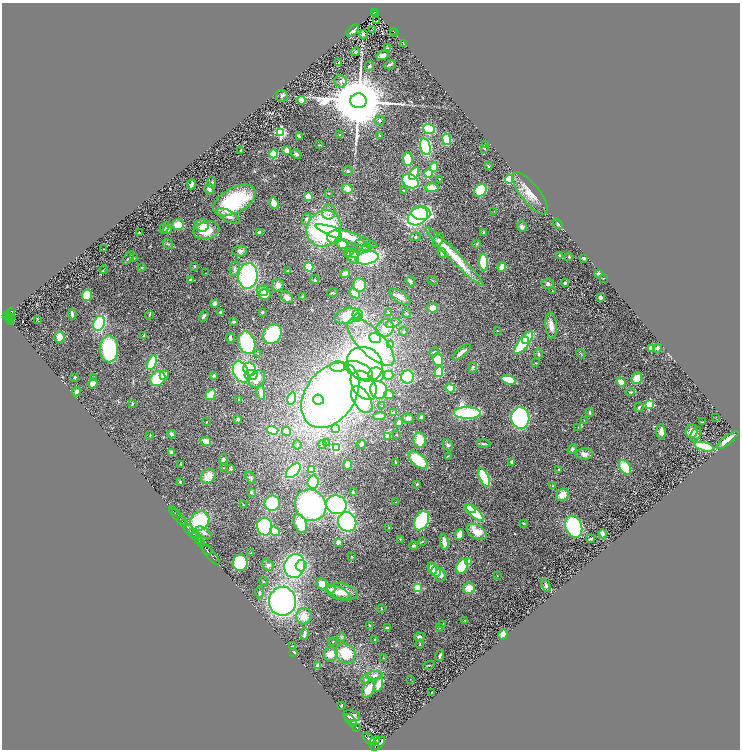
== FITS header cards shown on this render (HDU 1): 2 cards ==
NAXIS1  =                 1476
NAXIS2  =                 1495

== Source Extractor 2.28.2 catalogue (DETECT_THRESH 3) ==
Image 1476 x 1495 px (HDU 1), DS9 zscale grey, zoomed out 1/2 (1 PNG px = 2 x 2 image px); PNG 742 x 752 px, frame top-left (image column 1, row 1494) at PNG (2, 3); each listed source drawn as its Kron ellipse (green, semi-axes under 4 px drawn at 4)
Background 0.921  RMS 0.063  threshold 0.188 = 3 sigma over >= 5 px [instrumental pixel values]
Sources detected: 377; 11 cannot appear on this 1/2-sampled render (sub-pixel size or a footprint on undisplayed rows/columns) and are neither listed nor drawn; the other 366 listed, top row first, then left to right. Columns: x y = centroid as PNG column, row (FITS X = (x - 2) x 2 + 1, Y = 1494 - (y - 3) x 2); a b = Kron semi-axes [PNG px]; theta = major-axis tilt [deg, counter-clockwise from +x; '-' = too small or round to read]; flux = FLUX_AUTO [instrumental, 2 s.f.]
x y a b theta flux
374 12 3 1 - 53
375 14 4 2 - 44
377 20 2 1 - 4.2
373 29 2 1 - 68
353 31 7 3 43 55
393 31 2 1 - 38
395 33 2 1 - 23
364 34 5 3 - 11
403 43 2 1 - 4.1
387 48 3 1 - 7.8
355 52 5 4 - 19
382 56 6 4 15 39
339 62 3 2 - 12
390 65 6 2 29 14
369 66 5 3 - 17
340 81 6 6 - 43
282 96 6 5 - 26
301 100 4 3 - 150
359 101 8 7 - 150000
380 120 5 4 - 16
429 129 6 5 - 560
281 132 3 3 - 1500
340 135 3 3 - 10
380 135 3 2 - 6.1
299 136 4 2 - 24
447 139 6 4 -81 390
320 145 3 2 - 9.6
486 145 3 2 - 12
425 147 8 5 -76 940
484 148 2 2 - 54
241 150 2 2 - 8.6
287 150 3 3 - 100
274 154 4 4 - 370
296 154 5 4 - 26
408 159 7 5 -86 260
488 166 3 2 - 11
434 167 5 4 - 160
348 171 5 4 - 21
414 173 7 4 59 240
428 173 4 4 - 150
439 179 2 2 - 5.5
509 179 4 4 - 390
410 181 9 6 -32 960
212 182 6 3 -82 16
192 184 5 3 - 56
432 188 7 4 0 150
209 189 5 4 - 40
347 189 5 4 - 120
403 190 4 3 - 11
480 190 7 5 44 430
530 193 26 9 -51 170
328 194 2 2 - 7.4
308 196 3 3 - 160
234 200 23 12 29 890
274 203 6 4 -68 90
494 211 3 2 - 5.4
329 212 7 7 - 56
421 213 9 7 -2 1300
228 216 13 5 -29 74
418 216 11 8 33 1400
306 219 6 4 65 24
558 224 6 3 -54 15
178 225 5 5 - 170
202 226 7 6 - 150
522 227 5 5 - 38
164 228 6 4 61 28
324 229 19 16 55 2200
167 230 4 4 - 44
206 230 13 9 12 260
139 232 2 2 - 18
259 232 3 3 - 16
484 233 4 3 - 18
347 236 33 5 -19 330
335 237 7 6 - 210
415 237 5 3 - 15
438 240 7 4 61 27
168 244 6 3 -37 18
342 244 5 5 - 130
477 244 4 3 - 9.9
362 246 8 4 -36 66
366 247 4 3 - 15
103 249 2 2 - 5.9
240 251 7 5 9 36
349 252 5 3 - 57
442 253 5 4 - 31
355 254 5 3 - 22
559 255 2 2 - 49
454 256 41 5 -45 410
353 257 7 5 -54 52
569 257 4 3 - 10
128 258 7 3 53 23
134 258 4 3 - 9.3
367 258 12 6 10 1300
583 258 3 3 - 13
484 262 8 4 -87 580
194 266 3 3 - 8
142 267 3 2 - 7.5
309 267 5 3 - 470
502 267 5 4 - 78
235 269 7 5 80 34
103 270 4 2 - 7.1
288 270 3 2 - 11
206 273 2 1 - 5.4
345 274 5 4 - 71
599 274 3 3 - 33
248 276 13 9 82 1400
603 278 2 2 - 5.2
190 280 3 3 - 20
315 280 5 3 - 13
432 280 5 2 - 8.5
410 281 5 3 - 36
565 283 4 4 - 22
548 284 6 5 - 37
278 285 6 5 - 53
359 285 7 6 - 200
262 291 6 5 - 37
552 291 2 2 - 5.1
333 293 5 3 - 11
355 293 6 3 -39 140
265 294 6 5 - 140
87 295 5 4 - 240
287 297 6 5 - 63
303 297 3 2 - 35
400 297 12 5 -34 62
600 297 4 3 - 32
215 303 3 3 - 40
432 308 5 4 - 84
221 312 3 3 - 33
262 312 3 3 - 14
388 312 4 2 - 7.8
10 314 6 4 66 640
72 314 5 2 - 35
358 314 5 5 - 540
406 314 4 4 - 17
6 315 3 2 - 540
149 315 4 2 - 10
204 316 6 3 61 24
347 316 12 7 17 330
10 317 2 1 - 94
357 318 4 4 - 600
9 319 2 1 - 220
37 319 3 2 - 6.4
11 321 4 2 - 210
234 322 2 2 - 12
99 323 8 5 66 760
393 323 7 4 21 37
551 326 13 5 -85 110
385 328 9 8 - 120
497 330 2 1 - 9.7
403 332 4 3 - 9.5
272 334 10 8 48 660
144 335 4 2 - 20
59 337 6 5 - 130
230 338 5 3 - 32
375 338 6 5 - 260
526 341 2 2 - 140
371 342 31 12 -45 840
247 343 11 8 -73 760
524 343 14 5 52 850
391 344 4 3 - 13
651 348 2 2 - 330
658 348 4 4 - 22
109 349 13 9 90 880
434 352 4 3 - 14
462 352 11 3 41 62
258 354 3 2 - 6.1
538 354 5 3 - 14
581 354 5 2 - 11
438 360 6 5 - 230
152 362 8 3 68 450
536 363 3 2 - 6.8
365 364 19 16 -35 4900
337 367 7 5 -1 50
473 367 5 4 - 33
250 369 7 6 - 690
359 370 15 7 -24 2400
241 372 11 7 -64 1100
439 372 5 3 - 490
164 375 5 3 - 81
251 375 6 5 - 570
376 375 8 7 - 700
389 375 5 4 - 61
213 376 3 3 - 25
75 377 3 3 - 10
93 377 2 2 - 13
407 377 6 6 - 660
637 378 6 5 - 140
158 379 8 7 - 450
257 379 9 7 53 120
509 380 7 3 -15 550
621 382 4 3 - 200
93 383 5 3 - 100
364 385 16 11 -54 2100
450 388 5 4 - 130
379 390 9 8 - 650
76 392 4 3 - 48
630 392 4 3 - 13
261 393 7 3 -85 68
389 394 5 4 - 43
211 395 6 4 59 220
330 395 36 24 55 5200
292 399 6 4 75 220
362 399 15 8 -59 1500
239 400 4 2 - 6.6
318 400 5 5 - 280
132 403 4 3 - 11
649 404 3 3 - 1000
382 405 3 2 - 6.7
639 407 5 3 - 15
393 413 3 3 - 46
467 413 13 6 -1 1500
590 413 4 3 - 13
379 416 6 3 5 48
421 417 3 2 - 42
716 417 3 2 - 5.8
408 418 6 4 -6 50
520 418 10 9 - 1700
238 419 3 2 - 27
584 420 3 2 - 5.9
206 422 3 2 - 7.5
399 422 3 3 - 79
703 422 4 2 - 8.7
578 427 2 2 - 4.3
335 429 3 3 - 69
272 430 6 4 -16 390
286 431 4 4 - 120
691 431 7 6 - 110
661 432 8 4 -86 70
171 434 4 3 - 26
696 434 7 4 64 60
396 435 3 2 - 5.3
150 436 3 2 - 6
388 436 2 2 - 220
420 440 8 6 -83 190
728 440 13 3 39 140
206 441 5 4 - 92
326 442 3 2 - 5.8
322 444 4 3 - 16
361 444 5 4 - 36
483 444 7 3 -2 19
297 445 4 2 - 7.9
448 445 6 4 -59 27
704 447 10 4 -15 1000
337 448 4 4 - 400
572 449 5 4 - 23
172 452 3 3 - 40
584 454 9 6 0 65
448 456 3 2 - 5.7
223 459 5 4 - 30
418 460 11 6 -38 380
396 462 4 2 - 10
512 462 4 3 - 44
181 465 3 2 - 6.2
347 465 5 3 - 50
625 467 8 5 -58 360
223 468 2 2 - 4.8
231 469 4 3 - 14
312 469 3 3 - 140
559 469 2 2 - 6.5
293 471 9 5 46 870
208 476 8 6 44 160
251 477 7 3 -56 20
484 478 10 4 -64 1000
180 482 4 2 - 8.6
313 482 7 5 82 400
417 484 3 2 - 10
553 485 2 2 - 6.7
251 492 4 3 - 17
353 492 2 2 - 15
562 495 7 5 38 120
396 502 2 2 - 3.8
272 503 7 7 - 500
243 505 3 2 - 7.5
310 505 16 15 - 1800
336 505 10 9 - 1600
471 508 5 4 - 78
175 513 2 1 - 150
474 513 12 4 -40 400
178 516 13 2 -49 350
182 521 5 2 - 680
200 521 10 9 - 660
422 521 10 6 65 970
347 522 10 9 - 1600
523 523 3 2 - 12
184 524 2 1 - 480
300 524 9 6 -68 260
265 527 9 7 -81 1600
389 527 3 3 - 6.9
574 527 11 8 -70 1100
189 529 5 2 - 1900
275 531 5 3 - 250
204 532 8 4 -35 43
477 532 11 7 -31 160
193 533 5 2 - 590
460 534 5 3 - 130
602 534 4 3 - 44
196 537 4 1 - 450
400 539 3 2 - 6.8
590 539 5 2 - 21
199 540 3 2 - 660
338 542 4 3 - 58
422 542 3 3 - 7
444 542 8 3 -82 120
202 543 4 3 - 450
414 546 4 4 - 14
206 549 6 2 -51 1700
251 553 3 2 - 7.1
211 554 13 2 -50 1700
351 557 2 2 - 8
469 561 2 2 - 200
240 563 8 7 - 920
268 565 6 5 - 32
295 566 12 10 77 1800
301 566 6 5 - 430
462 566 7 5 65 400
432 568 6 4 -66 95
436 571 5 5 - 260
440 575 6 5 - 56
497 576 3 2 - 5.6
264 581 4 3 - 10
322 584 6 5 - 110
546 585 7 4 -64 32
417 588 3 3 - 650
469 588 6 5 - 160
330 589 5 3 - 40
342 592 16 8 -11 160
260 593 6 3 -87 18
339 593 12 5 -21 110
283 601 14 13 - 3200
381 609 4 2 - 7.3
304 616 8 7 - 140
465 621 3 2 - 5.5
443 624 3 2 - 9.1
370 626 4 2 - 14
387 628 3 2 - 32
440 628 3 3 - 9.9
305 634 6 3 81 50
503 634 5 4 - 65
341 637 5 3 - 11
419 637 5 4 - 30
375 640 2 2 - 26
333 642 2 1 - 7.8
419 644 4 2 - 9.1
293 646 4 2 - 12
294 652 4 3 - 11
345 653 11 9 -49 310
331 654 7 6 - 110
440 655 5 3 - 21
384 658 2 2 - 4.3
429 665 6 2 14 14
317 666 4 3 - 37
374 675 8 4 7 43
365 679 4 3 - 21
410 679 2 1 - 3.3
378 684 8 3 73 140
368 689 9 5 64 180
432 692 2 1 - 3.5
341 706 2 2 - 15
351 716 8 5 -12 93
351 720 8 2 -46 1800
353 723 2 1 - 440
357 727 3 2 - 480
370 739 8 4 -41 2300
375 741 5 3 - 1700
378 744 9 4 45 3300
375 746 2 2 - 770
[11 sub-pixel or undisplayed-footprint detections neither listed nor drawn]